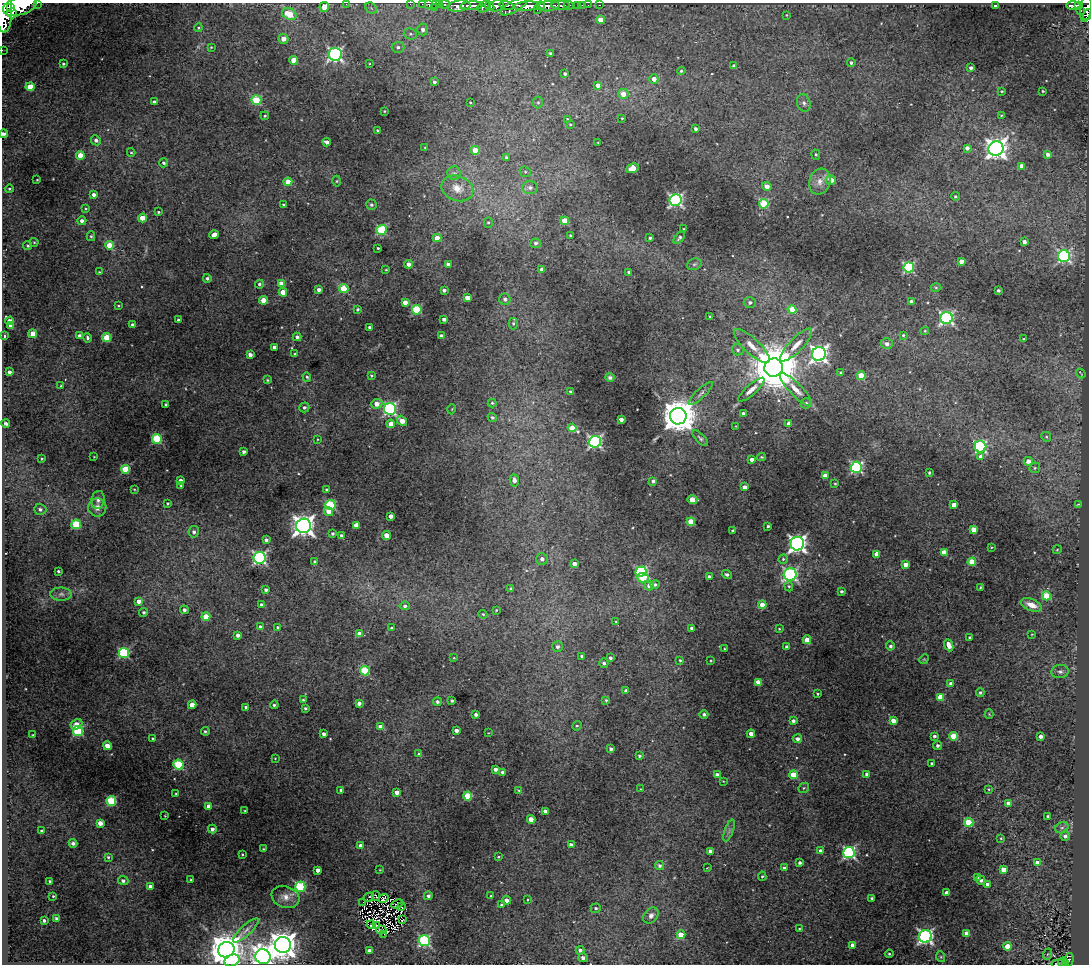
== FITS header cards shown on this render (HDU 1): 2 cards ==
NAXIS1  =                 1087
NAXIS2  =                  962

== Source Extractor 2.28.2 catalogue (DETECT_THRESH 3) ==
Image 1087 x 962 px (HDU 1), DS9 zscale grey, 1 PNG px = 1 image px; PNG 1091 x 966 px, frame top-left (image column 1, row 962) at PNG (2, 3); each listed source drawn as its Kron ellipse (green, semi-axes under 4 px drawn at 4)
Background 1.25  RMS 0.037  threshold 0.112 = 3 sigma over >= 5 px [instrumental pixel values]
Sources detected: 479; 4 with non-positive FLUX_AUTO (blend fragments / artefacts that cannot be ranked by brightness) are neither listed nor drawn; the other 475 listed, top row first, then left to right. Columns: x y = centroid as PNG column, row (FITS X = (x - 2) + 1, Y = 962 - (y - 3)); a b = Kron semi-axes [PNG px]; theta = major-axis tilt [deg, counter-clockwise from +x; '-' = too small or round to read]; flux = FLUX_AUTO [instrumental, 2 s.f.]
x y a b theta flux
37 3 2 2 - 36
346 4 2 2 - 21
410 4 2 2 - 14
422 4 2 2 - 14
435 4 3 2 - 13
439 4 3 2 - 30
429 5 4 3 - 75
445 5 5 3 - 88
560 5 9 3 -3 210
569 5 5 3 - 140
578 5 3 3 - 63
582 5 2 2 - 11
588 5 2 2 - 9.2
599 5 3 2 - 16
1073 5 7 3 1 120
20 6 17 9 16 4600
459 6 12 5 7 1000
472 6 11 4 3 1300
490 6 5 3 - 160
496 6 8 5 22 680
506 6 7 4 -14 480
514 6 15 5 29 730
527 6 13 4 3 1900
541 6 4 3 - 450
548 6 11 5 5 1100
995 6 3 3 - 6.9
1079 6 4 3 - 190
324 7 5 4 - 34
434 7 2 2 - 15
484 7 7 5 25 330
10 8 2 2 - 2400
371 8 6 5 - 5.9
1086 8 13 5 82 490
537 10 2 2 - 80
1081 10 3 2 - 25
4 11 21 8 -89 4300
12 13 5 4 - 810
289 14 7 5 -23 74
1087 14 6 3 73 73
787 15 3 2 - 1.6
601 20 4 4 - 50
198 28 4 3 - 2.4
423 30 6 5 - 8.8
410 34 7 5 -19 6.3
283 39 5 5 - 23
211 47 3 2 - 2
398 47 6 5 - 7.2
2 50 2 2 - 12
550 53 4 4 - 2.7
335 54 6 6 - 570
294 60 4 4 - 45
851 62 4 4 - 4.7
63 64 4 3 - 3.5
370 64 2 2 - 1.8
734 66 3 3 - 11
971 68 4 3 - 8
681 71 4 4 - 3.9
565 74 3 3 - 4.9
654 79 4 4 - 18
434 82 3 3 - 5.3
598 85 4 4 - 12
30 87 4 4 - 54
1002 91 3 3 - 2.9
1043 91 3 2 - 2.6
623 94 5 5 - 24
256 100 5 5 - 130
154 102 4 3 - 8
470 102 2 2 - 2.3
538 102 6 5 - 4.3
804 103 9 6 -72 8.8
384 111 2 2 - 1.6
1001 115 3 3 - 2.1
265 116 4 3 - 3.2
622 118 3 2 - 2.3
567 119 3 3 - 3.1
570 124 3 2 - 2.2
696 129 3 3 - 7.2
377 131 3 3 - 3.6
4 134 4 4 - 8.8
96 140 5 4 - 8.8
327 142 4 3 - 12
598 142 3 2 - 1.6
425 148 2 2 - 2.2
967 148 4 3 - 13
996 148 7 7 - 1600
475 150 4 4 - 44
131 152 4 4 - 2.7
1048 154 4 4 - 11
816 155 5 4 - 3.6
80 156 4 4 - 50
506 157 3 3 - 3.5
164 163 4 4 - 5.9
1021 166 4 4 - 17
632 168 7 4 23 34
525 172 6 5 - 3.9
454 173 7 6 - 7.7
37 180 3 2 - 1.8
831 180 5 4 - 34
337 181 5 3 - 2.8
820 181 13 10 72 25
288 182 4 4 - 29
767 186 4 4 - 19
457 188 16 12 -22 40
530 188 8 6 -3 9.2
9 189 4 4 - 4
94 195 3 3 - 10
955 196 4 4 - 3.9
676 200 6 6 - 540
764 204 5 5 - 140
284 205 3 3 - 4
371 205 5 5 - 6.2
86 209 4 3 - 2.6
158 212 4 3 - 3.3
142 218 4 4 - 47
82 221 4 4 - 9.7
565 221 4 4 - 62
488 222 5 4 - 3.4
683 229 3 2 - 2.1
381 230 5 5 - 170
214 235 5 4 - 24
570 235 3 2 - 2.8
91 236 5 4 - 3.2
437 238 4 4 - 34
650 238 3 3 - 4.3
679 238 7 4 49 5.3
34 242 4 4 - 2.5
1024 242 4 3 - 12
536 243 5 5 - 7.1
109 245 4 4 - 57
28 246 4 4 - 4.2
378 248 3 3 - 2.7
1064 256 6 6 - 420
961 261 4 4 - 20
409 264 4 4 - 13
448 264 4 3 - 9.2
694 264 7 5 21 5.6
909 267 5 5 - 240
386 270 3 2 - 2
542 270 4 4 - 23
99 272 3 3 - 1.8
629 272 4 3 - 6.6
207 278 4 4 - 5.2
281 283 4 4 - 26
259 284 4 4 - 5.1
936 287 5 3 - 2.7
344 288 4 4 - 90
319 290 4 3 - 11
444 290 3 3 - 6.8
998 290 3 3 - 5.5
283 292 4 4 - 31
467 298 4 4 - 32
505 299 6 5 - 8.7
263 300 4 4 - 45
911 301 4 4 - 6.5
405 302 4 4 - 21
750 302 6 5 - 8.3
118 306 3 3 - 2.5
358 309 3 3 - 3.9
792 309 4 4 - 48
417 310 5 4 - 160
710 316 3 3 - 2
946 318 6 6 - 470
444 319 4 3 - 8.6
178 320 3 3 - 3.9
10 321 4 4 - 15
513 323 6 4 88 4.3
133 325 4 3 - 11
11 326 4 4 - 12
370 327 4 3 - 8.2
925 331 4 4 - 2.5
33 334 4 4 - 39
903 335 3 3 - 3.4
4 336 4 3 - 4.7
80 336 4 4 - 13
441 336 4 3 - 7.5
297 337 4 4 - 7.3
87 338 5 3 - 5.2
107 338 4 4 - 86
1024 339 3 2 - 2
887 344 6 5 - 12
796 345 22 6 46 28
752 346 23 7 -43 28
274 347 3 3 - 9.9
738 350 6 5 - 7.2
295 354 3 3 - 3.3
819 354 7 6 - 1000
250 355 4 3 - 10
774 367 9 9 - 18000
9 372 3 3 - 8.1
841 372 4 4 - 4.2
1081 373 5 2 - 2.1
371 376 3 3 - 3.2
861 376 4 4 - 64
307 377 5 3 - 3.6
610 378 4 4 - 5.6
267 380 4 3 - 2.8
61 386 4 3 - 2.4
796 389 22 6 -46 23
751 390 17 5 42 17
570 392 4 4 - 5
701 393 16 4 43 9.9
492 403 4 4 - 3.1
806 403 5 5 - 4.9
377 404 6 5 - 25
166 405 3 3 - 5
304 407 5 5 - 6.4
390 409 6 6 - 480
452 409 5 3 - 2
743 414 3 3 - 8
678 416 8 8 - 6400
492 417 5 4 - 4.9
621 419 4 3 - 12
402 421 6 4 -48 29
6 424 4 3 - 6.4
391 424 4 4 - 34
789 424 4 4 - 20
736 426 2 2 - 1.4
572 428 4 4 - 47
1046 437 5 4 - 3.3
700 438 10 4 -45 5.7
157 439 5 4 - 160
317 439 2 2 - 1.7
595 442 6 6 - 530
980 446 6 6 - 300
244 452 4 3 - 7.6
94 457 3 2 - 1.4
761 457 4 3 - 2.5
981 457 4 4 - 22
42 459 3 2 - 2.9
752 459 4 3 - 11
1028 461 4 4 - 17
856 467 5 5 - 370
1035 468 5 5 - 3.6
126 469 4 4 - 110
929 473 3 3 - 3.8
825 476 4 4 - 19
514 480 6 4 -81 11
181 481 4 4 - 20
653 481 4 4 - 8.5
835 484 3 2 - 2.6
181 485 3 3 - 2.6
744 487 4 3 - 13
134 489 4 2 - 2
327 490 3 3 - 3.6
98 500 9 6 81 9.8
692 500 5 4 - 45
167 503 3 3 - 3
1078 504 3 3 - 2.3
330 505 5 5 - 170
954 505 4 4 - 28
97 507 9 9 - 18
40 509 6 5 - 8.2
329 511 5 4 - 23
391 516 4 3 - 17
691 522 4 4 - 73
76 524 5 4 - 130
356 525 4 4 - 16
303 526 7 7 - 1900
768 526 3 3 - 4.3
974 530 4 4 - 49
733 531 3 3 - 5.5
194 532 6 5 - 7.2
333 533 3 3 - 3.9
341 535 3 3 - 5
386 535 4 4 - 27
266 540 4 3 - 7
797 544 7 7 - 1100
991 547 2 2 - 1.9
1057 550 4 3 - 2.1
944 552 4 4 - 30
877 554 4 4 - 25
260 558 6 6 - 480
542 559 6 5 - 9.2
783 559 4 4 - 3.9
315 562 4 3 - 5.3
972 562 4 4 - 75
574 564 4 3 - 15
905 565 4 4 - 22
58 571 3 3 - 4.2
641 572 5 5 - 250
727 574 5 4 - 6.7
790 574 6 6 - 490
709 577 4 3 - 6.2
643 578 6 4 -2 91
655 585 4 4 - 5.2
649 586 4 4 - 22
789 586 5 4 - 3.3
980 587 3 2 - 2.3
511 589 3 3 - 3.6
266 590 4 3 - 6.2
841 591 3 3 - 5.3
61 594 10 6 -1 11
1046 596 4 4 - 87
139 601 4 4 - 20
261 605 3 3 - 8.7
762 605 4 4 - 37
1031 605 11 6 -22 27
405 606 5 4 - 6.5
184 610 4 4 - 7.8
496 610 3 2 - 2.2
144 612 4 4 - 4.6
483 614 4 3 - 2.5
206 616 4 4 - 51
616 622 4 3 - 2.5
261 627 4 4 - 8.7
278 627 4 4 - 6.2
391 628 3 3 - 2.8
692 628 3 3 - 7.9
779 629 3 3 - 2.4
360 634 4 4 - 28
1032 634 3 2 - 1.7
238 635 4 4 - 12
970 637 3 3 - 4.8
807 640 4 4 - 26
949 645 6 4 -68 25
890 646 4 4 - 5.6
557 647 5 5 - 7.4
786 647 4 3 - 4.9
724 649 3 2 - 2.5
124 653 5 5 - 250
582 656 3 3 - 6
454 658 4 3 - 2
610 658 4 4 - 6.2
924 659 5 4 - 2.8
680 660 3 3 - 3.1
711 661 2 2 - 2.3
604 663 5 4 - 6.5
365 671 5 4 - 120
1060 672 9 6 6 8.6
758 682 4 4 - 19
951 684 4 4 - 15
626 691 4 4 - 10
980 693 4 4 - 5
817 694 3 3 - 2.6
940 697 4 4 - 48
303 700 3 3 - 3.1
606 700 4 4 - 3.3
452 701 3 3 - 4.9
437 702 4 4 - 6.9
359 703 4 4 - 13
192 705 4 4 - 44
274 705 4 3 - 4.4
246 707 4 3 - 5.9
305 708 3 3 - 4.1
476 714 4 3 - 8.1
704 714 4 4 - 7.3
989 714 4 4 - 2.4
793 721 4 4 - 8.1
893 721 4 4 - 23
76 724 6 5 - 21
577 726 5 4 - 3.5
381 727 4 4 - 22
456 730 4 3 - 11
78 731 5 5 - 210
205 731 4 4 - 4.2
488 733 3 2 - 1.4
324 734 4 3 - 9.3
751 734 4 4 - 19
33 735 3 2 - 2.1
934 736 3 3 - 5.5
954 736 4 4 - 74
1041 736 3 3 - 8.8
153 738 3 3 - 3.3
797 739 4 4 - 9.4
107 746 4 4 - 31
938 746 4 4 - 7.3
611 749 4 3 - 7.4
419 754 4 4 - 4.6
639 756 3 3 - 4.2
275 758 2 2 - 1.6
932 763 3 3 - 3.9
178 765 5 5 - 180
495 769 4 3 - 12
502 772 3 3 - 5
867 774 4 4 - 8.7
717 775 4 4 - 16
793 775 4 4 - 68
723 781 4 3 - 1.8
804 788 6 4 45 4
641 789 3 2 - 1.4
989 789 4 3 - 2.2
341 790 3 3 - 5.5
519 790 3 3 - 1.9
397 792 4 4 - 19
176 794 3 3 - 3.2
468 796 4 4 - 90
111 801 5 5 - 160
1008 803 4 3 - 11
209 806 4 4 - 18
245 811 3 2 - 1.8
545 811 4 3 - 16
165 816 3 2 - 1.8
1048 816 3 3 - 3.1
531 819 4 4 - 38
969 822 4 4 - 120
100 823 4 4 - 21
1062 828 7 5 27 6.2
212 829 4 4 - 10
42 831 4 4 - 6.3
729 831 11 3 71 7.2
1065 836 5 4 - 8
1001 838 4 3 - 2.5
73 843 4 4 - 8
571 845 4 4 - 13
361 846 4 4 - 15
263 849 3 2 - 1.8
710 851 4 4 - 10
820 851 4 4 - 17
849 853 6 5 - 460
242 854 2 2 - 2.2
108 857 4 4 - 3.7
498 857 3 2 - 2.5
800 863 3 3 - 6.7
1037 863 4 4 - 22
660 866 4 4 - 6.5
707 868 3 2 - 1.5
784 868 4 3 - 6
1003 869 4 4 - 27
318 870 4 3 - 11
380 870 3 2 - 1.5
762 876 4 4 - 3.8
978 877 3 3 - 2.6
191 880 3 3 - 2.6
981 880 5 3 - 7.3
50 881 3 3 - 4
123 881 5 4 - 8.1
987 884 4 3 - 9.5
151 887 4 4 - 20
300 887 5 5 - 220
947 893 4 4 - 26
53 896 3 3 - 2.6
376 896 5 2 - 1.9
428 896 4 4 - 7
491 896 4 4 - 2.5
285 897 14 10 -20 20
369 897 5 2 - 4.3
384 898 5 2 - 0.42
872 898 3 3 - 4.4
528 899 3 2 - 2.1
506 900 4 4 - 13
363 902 2 2 - 2.3
397 904 6 3 22 2.4
501 905 4 4 - 5.5
402 907 2 2 - 1.6
596 908 5 4 - 4.7
651 916 9 6 50 12
56 918 3 3 - 6.8
44 920 3 3 - 5.6
403 920 3 2 - 1.4
371 925 4 2 - 1.6
376 925 3 2 - 3.4
799 929 3 2 - 2.1
246 930 17 5 43 12
381 930 5 2 - 2.4
966 933 4 4 - 22
384 934 3 2 - 2
681 935 4 4 - 61
925 936 6 6 - 640
424 941 5 5 - 300
283 945 8 8 - 3600
853 945 4 4 - 26
1007 946 4 4 - 37
226 950 8 7 - 5800
580 950 4 4 - 9.1
369 951 4 3 - 16
889 954 4 4 - 3.2
1048 954 6 3 70 2.2
263 957 8 7 - 1900
941 957 5 3 - 2.8
583 958 5 4 - 9.2
232 960 8 5 21 210
1069 960 7 4 77 67
1062 962 5 2 - 11
1058 964 6 2 8 0.6
1066 964 3 2 - 19
At the frame edge (FLAGS 8, measured only in part): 16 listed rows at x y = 37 3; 346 4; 410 4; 422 4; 435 4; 439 4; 429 5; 445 5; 20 6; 1086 8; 4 11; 1087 14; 2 50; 4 134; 1058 964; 1066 964
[4 non-positive-flux detections neither listed nor drawn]